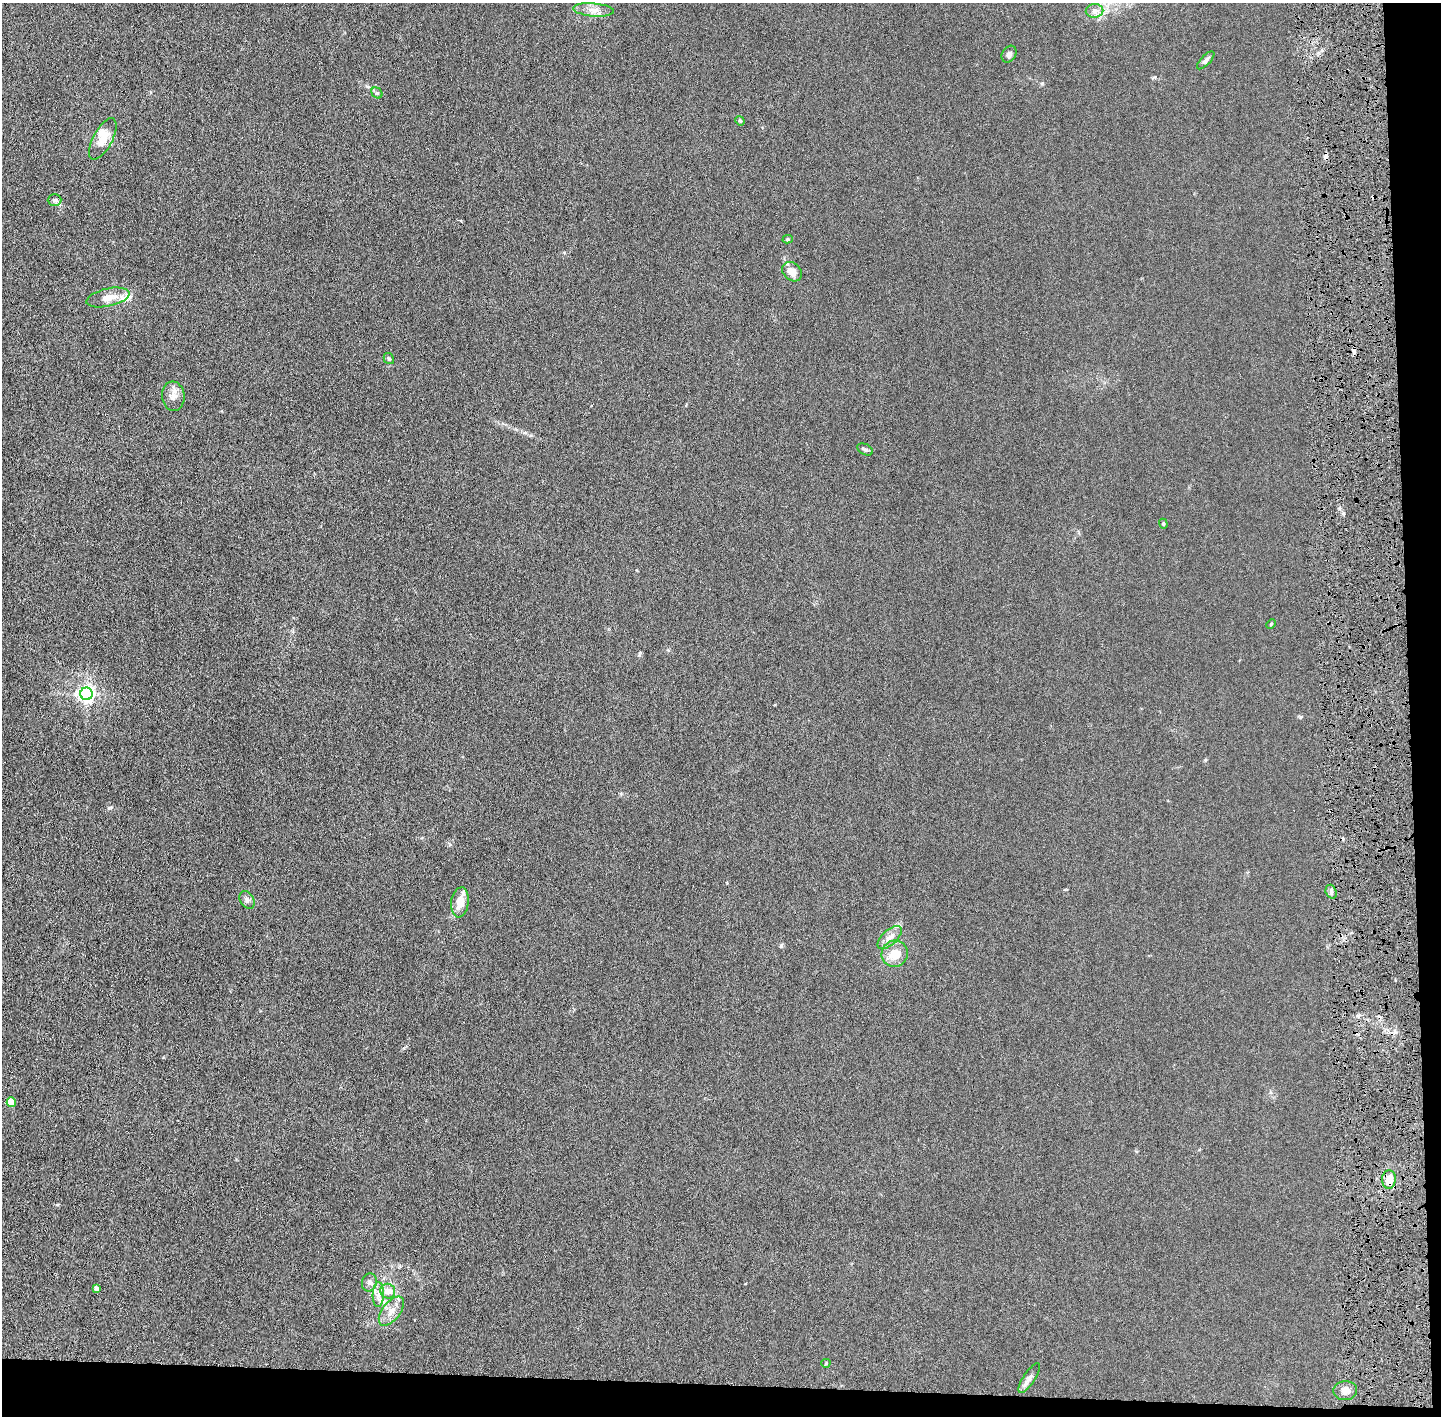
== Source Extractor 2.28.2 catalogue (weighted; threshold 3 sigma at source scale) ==
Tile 9 of 3 x 3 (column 3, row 3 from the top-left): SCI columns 2908-4346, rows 7-1420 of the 4376 x 4256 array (HDU 1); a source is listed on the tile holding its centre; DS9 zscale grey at full resolution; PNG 1443 x 1418 px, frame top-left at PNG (2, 3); each listed source drawn as its Kron ellipse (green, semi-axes under 4 px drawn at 4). Shown black and unused: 5% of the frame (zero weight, under 4 of 8 exposures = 1% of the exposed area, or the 3 px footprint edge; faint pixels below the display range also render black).
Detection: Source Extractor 2.28.2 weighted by HDU 2 'WHT'; one run over the whole footprint, this tile lists its part. Background 0.0134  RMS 0.0044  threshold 0.0178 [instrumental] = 3 sigma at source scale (4.09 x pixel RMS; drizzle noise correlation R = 1.36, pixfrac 0.8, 0.05/0.05 arcsec/px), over >= 5 px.
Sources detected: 37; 2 cosmic-ray / hot-pixel residue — neither listed nor drawn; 3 inside a brighter listed object's ellipse — not listed separately; the other 32 listed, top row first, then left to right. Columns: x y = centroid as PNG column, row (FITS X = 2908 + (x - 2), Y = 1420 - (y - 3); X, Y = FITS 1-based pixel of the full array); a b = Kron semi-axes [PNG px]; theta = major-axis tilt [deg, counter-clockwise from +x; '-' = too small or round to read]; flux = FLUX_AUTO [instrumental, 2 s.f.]
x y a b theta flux
594 10 20 6 -4 3.1
1095 11 9 6 1 1.7
1009 54 9 7 60 1.2
1206 60 11 4 46 1.2
377 93 6 5 - 0.71
740 121 5 4 - 0.41
103 139 23 9 62 5.4
55 200 7 5 1 0.83
788 239 5 4 - 0.55
792 272 11 8 -43 4.1
108 297 22 9 13 4.8
389 359 6 5 - 0.71
173 396 15 11 -84 3.1
865 449 8 5 -27 0.83
1163 524 5 4 - 0.4
1271 624 5 3 - 0.36
86 694 6 6 - 130
1331 892 7 5 -71 0.96
247 900 9 7 -60 1.3
460 902 15 9 82 5.3
890 937 15 7 42 2.7
895 954 13 13 - 7.4
11 1102 5 4 - 7.2
1389 1179 9 7 84 6.9
369 1282 9 7 77 1.4
96 1288 4 4 - 1.3
388 1291 7 7 - 3.7
378 1295 12 5 88 2.1
391 1311 17 9 52 3.8
826 1363 4 4 - 0.41
1029 1378 17 6 57 1.9
1345 1391 12 9 3 3.2
Overlapping masked pixels (flux is a lower limit): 1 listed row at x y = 1389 1179
Unlisted compact peaks at least as high as the median listed source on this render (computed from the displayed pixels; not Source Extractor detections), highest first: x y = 109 808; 781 946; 404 1048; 1300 717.